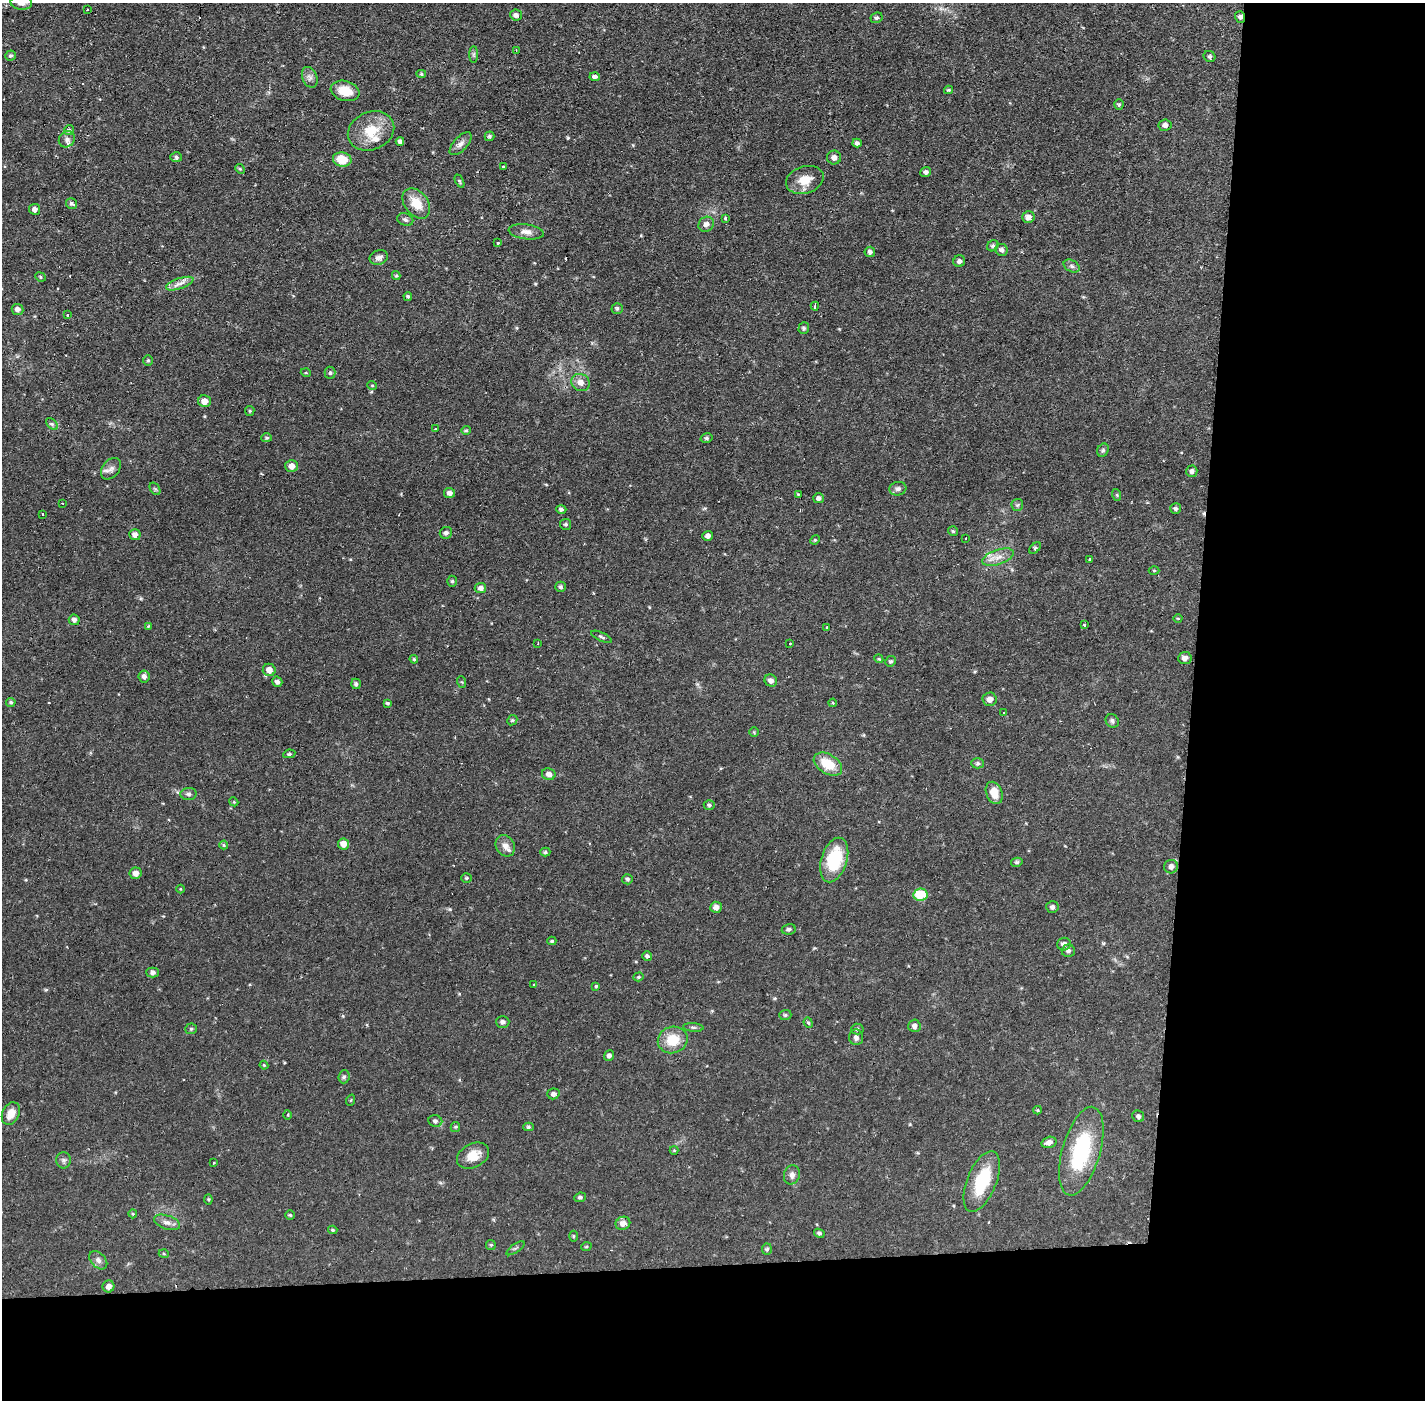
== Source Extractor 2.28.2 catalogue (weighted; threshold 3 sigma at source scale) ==
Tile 9 of 3 x 3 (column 3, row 3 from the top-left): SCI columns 2846-4268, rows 53-1450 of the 4268 x 4301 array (HDU 1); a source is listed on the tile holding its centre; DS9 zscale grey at full resolution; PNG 1427 x 1402 px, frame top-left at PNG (2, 3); each listed source drawn as its Kron ellipse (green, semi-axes under 4 px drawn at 4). Shown black and unused: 24% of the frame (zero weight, under 2 of 3 exposures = <1% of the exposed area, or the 3 px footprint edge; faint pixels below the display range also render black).
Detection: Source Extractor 2.28.2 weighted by HDU 2 'WHT'; one run over the whole footprint, this tile lists its part. Background 0.0561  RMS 0.0059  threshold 0.0263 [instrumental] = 3 sigma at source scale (4.5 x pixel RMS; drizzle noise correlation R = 1.50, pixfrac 1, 0.05/0.05 arcsec/px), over >= 5 px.
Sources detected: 207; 6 cosmic-ray / hot-pixel residue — neither listed nor drawn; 3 inside a brighter listed object's ellipse — not listed separately; the other 198 listed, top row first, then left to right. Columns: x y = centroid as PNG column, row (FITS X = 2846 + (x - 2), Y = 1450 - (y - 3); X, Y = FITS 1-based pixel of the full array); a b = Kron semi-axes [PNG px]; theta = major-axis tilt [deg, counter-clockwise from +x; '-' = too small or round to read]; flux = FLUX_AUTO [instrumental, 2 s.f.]
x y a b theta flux
21 3 11 7 -6 3.1
87 10 2 2 - 0.46
516 15 6 5 - 2.2
1240 17 6 5 - 1.7
876 18 6 5 - 1.1
516 50 2 2 - 0.58
11 55 5 5 - 1
474 55 8 4 -90 1.2
1209 56 6 5 - 1.1
421 74 5 4 - 0.78
310 77 11 7 -68 2.5
595 77 5 4 - 1.5
948 90 4 3 - 0.74
345 91 15 10 -16 10
1119 105 5 4 - 0.73
1165 125 6 5 - 2.2
69 130 5 4 - 1.1
371 131 24 19 23 16
490 136 5 5 - 1.1
67 139 8 7 - 2.6
400 141 4 4 - 2
857 143 5 4 - 1.3
461 144 14 7 47 2.9
176 157 6 5 - 1
834 157 7 7 - 2.5
342 159 9 7 -10 11
503 166 3 3 - 0.94
240 169 5 4 - 0.68
926 172 5 5 - 1.4
805 180 19 13 17 8.9
459 181 7 3 -63 0.67
71 203 5 5 - 1.2
416 203 17 11 -52 11
35 209 5 5 - 2.1
1028 217 6 6 - 3.5
726 218 3 3 - 1.9
405 220 8 6 -22 1.5
706 224 8 7 - 2.7
526 232 18 7 -7 4
498 243 3 3 - 1.7
993 246 6 5 - 1.1
1002 250 6 5 - 1.8
870 252 5 5 - 1.5
379 258 9 7 21 2.6
959 261 6 5 - 1.7
1072 266 8 5 -27 1.6
396 276 4 4 - 0.74
40 277 5 4 - 0.74
180 284 14 5 19 3.3
408 296 4 4 - 0.9
815 306 4 3 - 2.2
617 308 5 5 - 1.1
17 309 6 5 - 2.1
67 315 3 3 - 0.89
804 328 6 5 - 1
148 360 5 4 - 0.78
306 373 5 3 - 0.48
330 373 6 5 - 1.1
581 382 9 8 - 4.1
372 385 5 3 - 0.55
204 401 6 6 - 4.8
250 411 5 4 - 0.74
52 424 7 4 -44 1.1
435 429 4 2 - 0.42
466 430 4 4 - 0.76
267 438 5 4 - 0.85
707 438 6 4 13 1
1103 450 7 5 63 1
292 466 6 6 - 4
111 469 12 8 51 3
1192 471 5 5 - 1.6
155 489 7 4 -56 0.9
898 489 8 6 16 1.8
449 493 5 5 - 2.1
798 494 4 3 - 0.48
1117 495 6 3 -72 0.65
818 498 5 5 - 1.8
63 503 3 2 - 0.54
1017 505 6 6 - 1.1
561 509 5 4 - 1.5
1176 509 5 5 - 1.2
43 514 3 2 - 0.68
566 524 5 5 - 1
953 531 5 5 - 0.8
446 533 6 5 - 1.5
135 535 6 5 - 2.9
708 536 5 5 - 2.3
966 538 3 2 - 0.61
815 540 5 4 - 0.68
1035 548 7 4 44 0.89
998 557 16 7 19 4.7
1089 560 4 3 - 1.2
1154 570 5 3 - 0.56
452 581 5 5 - 0.91
561 587 5 5 - 1.2
480 588 6 5 - 2.6
1178 618 4 3 - 0.5
74 620 5 5 - 1.7
1085 625 3 3 - 2
149 626 4 3 - 0.62
826 627 3 2 - 0.65
602 637 11 4 -25 1.1
538 643 3 2 - 1.6
790 643 3 2 - 0.62
1185 658 7 6 - 2.5
414 659 4 3 - 0.65
879 659 4 3 - 0.59
891 661 5 5 - 1.1
269 670 6 6 - 4.2
144 676 6 5 - 2.1
771 681 6 5 - 2.4
277 682 5 5 - 1.8
462 682 6 4 -70 0.64
356 684 5 4 - 1.1
990 699 7 7 - 3.2
11 702 5 4 - 0.98
387 703 3 3 - 0.82
833 703 4 3 - 0.48
1003 713 3 2 - 0.5
512 720 5 4 - 0.84
1112 721 7 6 - 1.4
754 732 5 5 - 0.69
289 754 6 4 10 0.95
978 763 6 5 - 0.98
828 764 15 9 -31 14
549 774 7 6 - 2.3
994 793 11 8 -68 7.5
188 794 8 6 5 1.5
234 802 4 3 - 0.53
709 805 5 5 - 1
344 844 6 5 - 5.2
224 845 4 4 - 0.65
505 846 11 9 -58 4.1
545 852 5 4 - 0.9
834 860 23 13 73 29
1017 862 6 4 13 0.97
1171 867 7 6 - 2.4
136 873 6 5 - 3.1
467 878 5 4 - 0.77
628 879 5 5 - 1
180 889 4 3 - 0.44
920 895 7 6 - 19
716 907 5 5 - 2.9
1052 907 6 6 - 1.5
789 929 7 5 11 1.3
552 941 4 4 - 0.83
1064 944 7 6 - 2.4
1068 951 6 6 - 1.4
647 956 5 4 - 1.1
153 973 6 5 - 1.5
639 977 5 4 - 0.8
534 985 3 2 - 0.63
596 986 3 3 - 2.5
785 1015 6 5 - 1
503 1022 6 6 - 1.5
808 1023 5 4 - 0.8
914 1026 6 6 - 1.9
693 1027 10 4 -5 1.2
191 1029 6 5 - 0.82
857 1029 6 5 - 1.1
856 1037 8 7 - 2.1
673 1040 15 13 13 13
609 1056 5 5 - 1.5
264 1065 4 4 - 0.56
344 1077 6 5 - 1.1
553 1094 6 5 - 1.9
351 1100 6 3 71 0.59
1037 1110 4 4 - 0.62
11 1114 12 8 63 6.8
288 1115 5 3 - 0.54
1138 1116 6 5 - 1.4
435 1121 7 6 - 1.4
455 1127 5 4 - 0.71
529 1127 5 4 - 0.97
1049 1142 7 5 16 2.7
674 1150 4 4 - 0.47
1081 1151 46 19 74 47
473 1156 17 12 27 8.6
64 1160 8 7 - 1.7
214 1163 3 2 - 0.68
792 1175 10 8 75 2.9
982 1181 32 14 68 27
580 1197 6 4 22 0.99
208 1199 5 3 - 0.65
133 1214 4 4 - 0.61
290 1215 4 4 - 0.75
167 1222 13 7 -18 2.9
623 1223 7 6 - 3.6
333 1230 4 3 - 0.81
819 1233 5 4 - 1.1
573 1236 5 3 - 0.55
491 1245 5 5 - 0.75
586 1247 5 3 - 0.58
515 1248 10 2 35 0.78
767 1249 5 5 - 1
164 1254 5 3 - 0.61
98 1260 10 7 -46 2.5
108 1286 6 6 - 3.1
Overlapping masked pixels (flux is a lower limit): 1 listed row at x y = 1240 17
Isophote crosses this tile's border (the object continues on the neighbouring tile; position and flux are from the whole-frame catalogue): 1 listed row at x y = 21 3